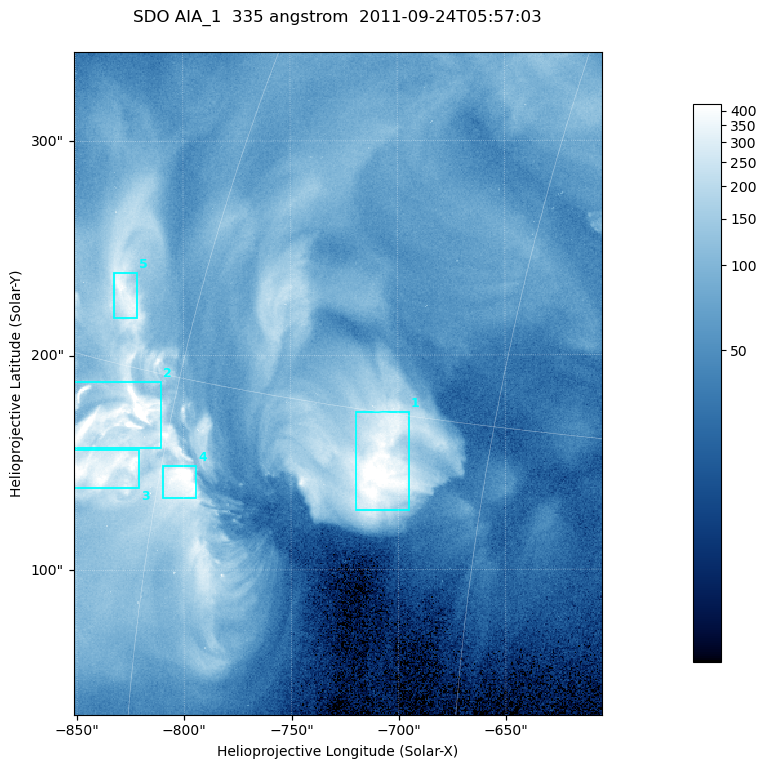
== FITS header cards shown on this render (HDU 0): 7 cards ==
TELESCOP= 'SDO     '           /
INSTRUME= 'AIA_1   '           /
WAVELNTH=                  335 /
WAVEUNIT= 'angstrom'           /
DATE-OBS= '2011-09-24T05:57:03.62' /
CTYPE1  = 'HPLN-TAN'           /
CTYPE2  = 'HPLT-TAN'           /

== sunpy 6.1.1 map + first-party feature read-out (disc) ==
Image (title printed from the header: SDO AIA_1  335 angstrom  2011-09-24T05:57:03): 410 x 514 px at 0.601 arcsec/px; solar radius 956 arcsec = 1592 px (partial field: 2.6% of the solar disc is inside the frame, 100% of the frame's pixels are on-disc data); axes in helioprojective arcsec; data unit not stated in the header (colour bar unlabelled)
Pointing: header CRPIX1/2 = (2042.06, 2043.86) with CRVAL1/2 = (0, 0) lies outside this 410 x 514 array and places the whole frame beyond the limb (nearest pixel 1.41 R_sun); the SolarSoft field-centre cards XCEN/YCEN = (-728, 186.9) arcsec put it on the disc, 1313 arcsec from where CRPIX/CRVAL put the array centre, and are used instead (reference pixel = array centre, CRVAL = XCEN/YCEN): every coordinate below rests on XCEN/YCEN
Orientation: roll -0.142 deg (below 1 deg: not rotated)
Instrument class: DISC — disc imager (sunpy class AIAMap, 335 A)
Bright regions (active regions / flare kernels): reference = the on-disc median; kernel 3 px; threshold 5 sigma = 235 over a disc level ~65.6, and >= 1.15x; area >= 210 px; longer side >= 5 px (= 3 arcsec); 5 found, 5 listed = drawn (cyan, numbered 1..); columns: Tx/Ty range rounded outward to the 2 arcsec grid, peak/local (2 s.f.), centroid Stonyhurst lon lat
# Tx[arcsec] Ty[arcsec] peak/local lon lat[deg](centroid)
1 -720..-694 128..174 7.9 -49 +14
2 -852..-810 156..188 9.2 -63 +14
3 -852..-820 138..156 7.1 -63 +12
4 -810..-794 132..150 9.2 -59 +12
5 -834..-820 218..240 6 -64 +17